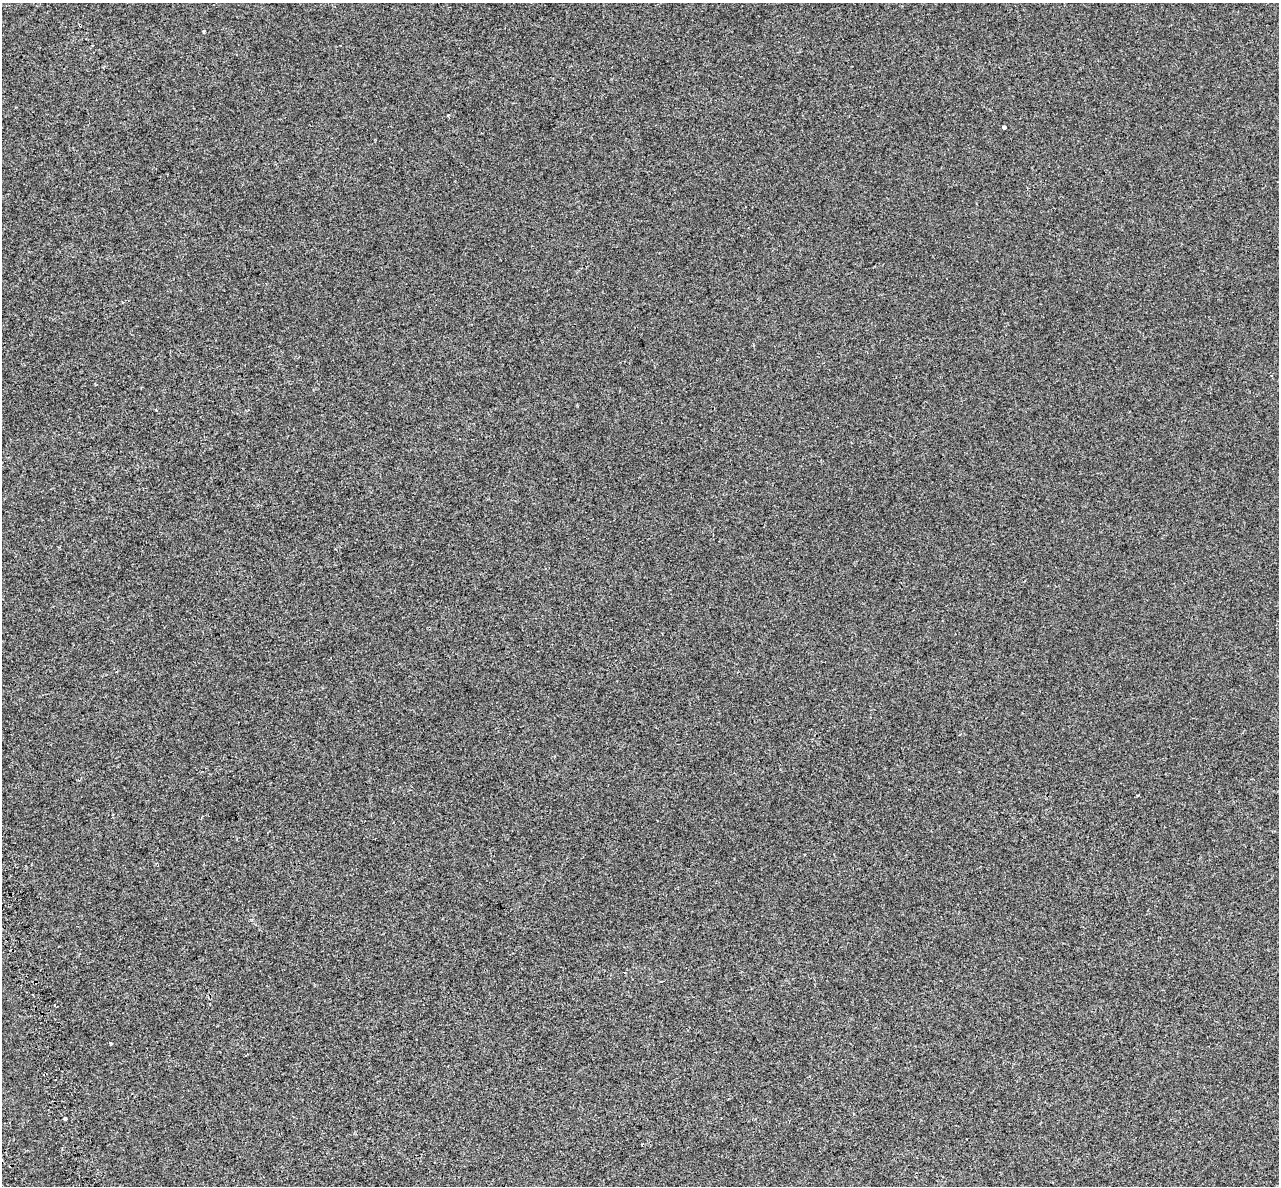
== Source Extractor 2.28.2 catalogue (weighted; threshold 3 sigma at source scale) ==
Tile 7 of 4 x 4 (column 3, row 2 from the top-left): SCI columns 2642-3918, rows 2514-3697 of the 5284 x 5072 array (HDU 1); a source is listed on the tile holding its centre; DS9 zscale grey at full resolution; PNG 1281 x 1188 px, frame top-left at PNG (2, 3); no overlay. Shown black and unused: <1% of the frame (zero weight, under 2 of 3 exposures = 7% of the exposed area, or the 3 px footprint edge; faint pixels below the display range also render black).
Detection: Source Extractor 2.28.2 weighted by HDU 2 'WHT'; one run over the whole footprint, this tile lists its part. Background -6.78e-05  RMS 0.0045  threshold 0.0202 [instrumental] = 3 sigma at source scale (4.5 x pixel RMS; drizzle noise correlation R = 1.50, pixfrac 1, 0.0396/0.0396 arcsec/px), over >= 5 px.
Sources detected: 4; all 4 listed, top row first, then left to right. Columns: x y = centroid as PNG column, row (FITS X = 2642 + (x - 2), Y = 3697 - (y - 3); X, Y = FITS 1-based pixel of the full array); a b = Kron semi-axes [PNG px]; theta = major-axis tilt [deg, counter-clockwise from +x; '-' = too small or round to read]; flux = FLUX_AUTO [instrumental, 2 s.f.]
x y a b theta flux
203 32 4 3 - 0.55
1004 127 4 3 - 2.4
111 1043 3 3 - 0.97
65 1118 3 3 - 10